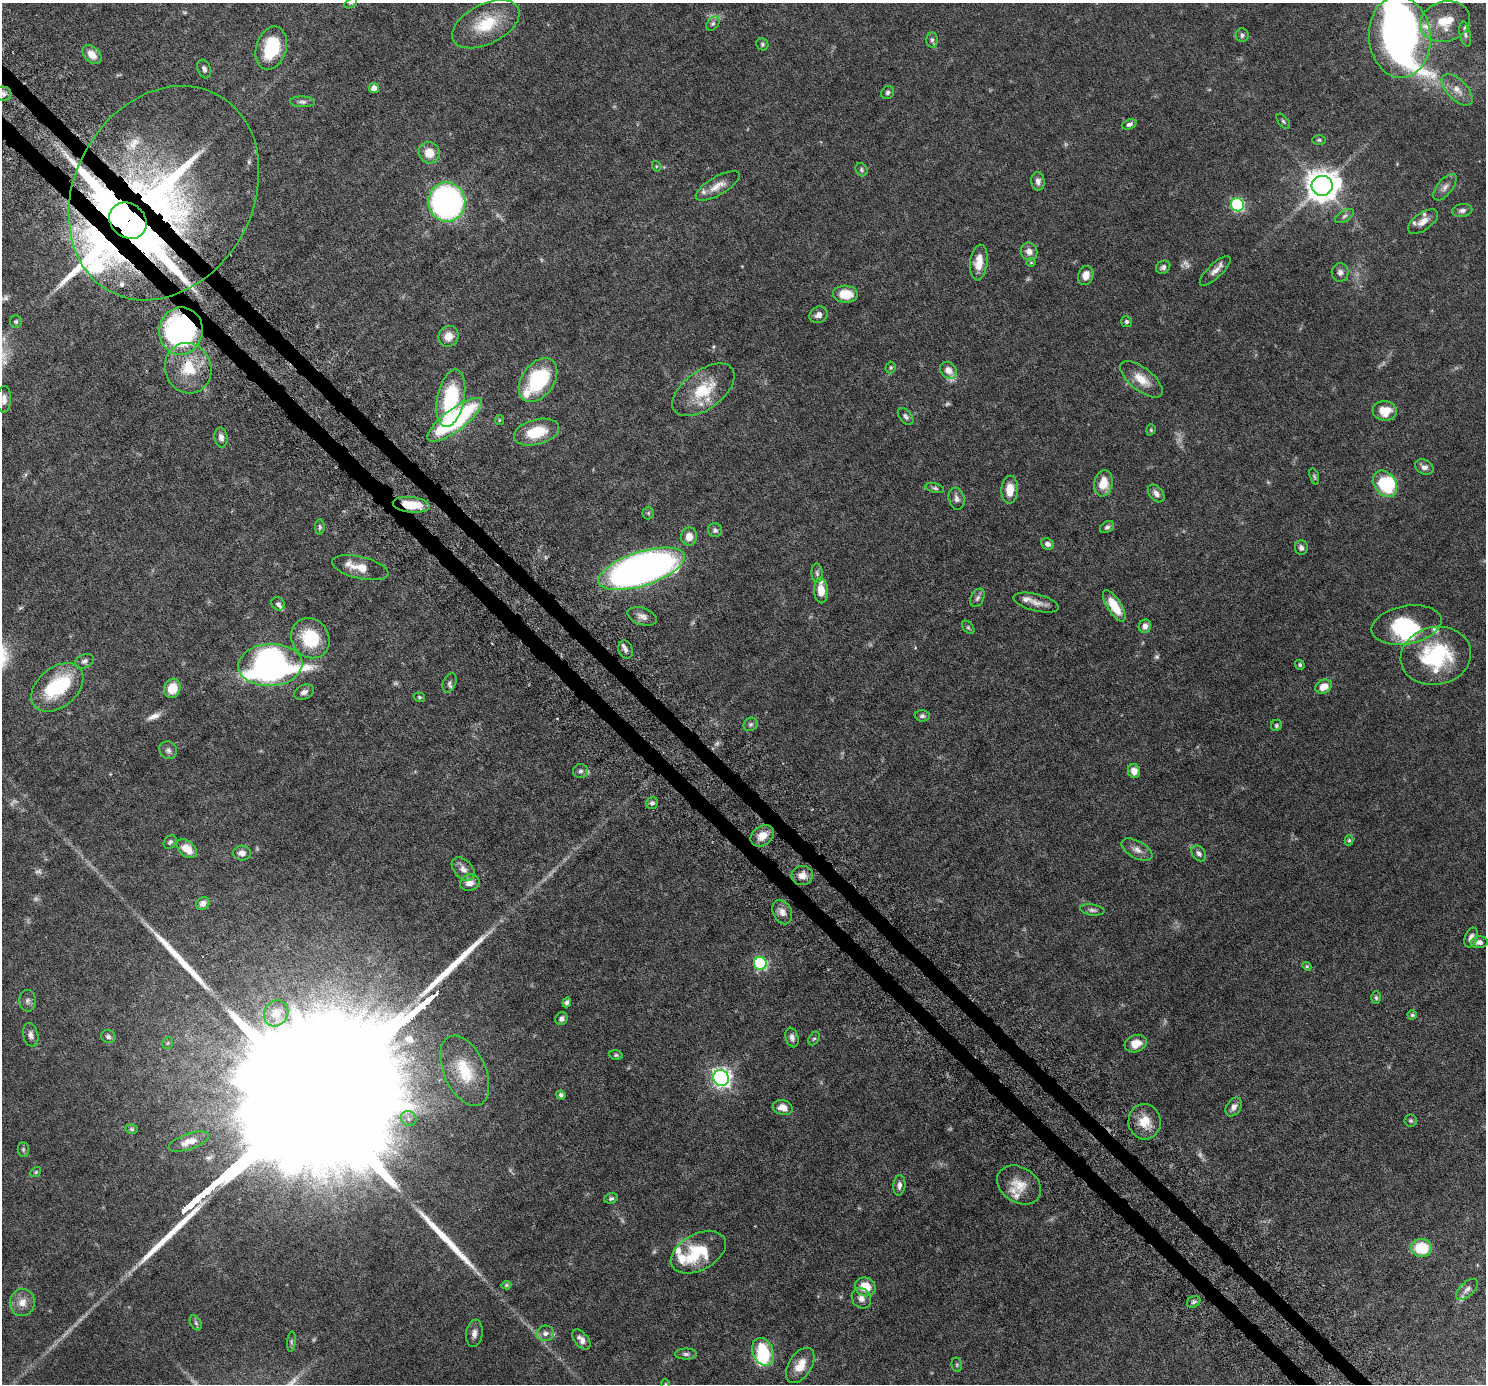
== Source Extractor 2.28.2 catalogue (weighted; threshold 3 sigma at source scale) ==
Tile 11 of 4 x 4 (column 3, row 3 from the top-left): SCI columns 3039-4522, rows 1727-3108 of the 6076 x 6075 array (HDU 1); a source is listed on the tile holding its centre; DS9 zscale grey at full resolution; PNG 1488 x 1386 px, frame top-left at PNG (2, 3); each listed source drawn as its Kron ellipse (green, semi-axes under 4 px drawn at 4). Shown black and unused: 3% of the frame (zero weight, under 6 of 12 exposures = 4% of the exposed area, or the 3 px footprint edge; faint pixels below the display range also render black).
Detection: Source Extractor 2.28.2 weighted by HDU 2 'WHT'; one run over the whole footprint, this tile lists its part. Background 0.0542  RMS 0.0019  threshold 0.00759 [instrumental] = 3 sigma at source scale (4.09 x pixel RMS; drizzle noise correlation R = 1.36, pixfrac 0.8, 0.05/0.05 arcsec/px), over >= 5 px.
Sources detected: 229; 23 too faint to see at this stretch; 6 inside a brighter object's white glare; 5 long thin detections or spike segments (spike, bleed or trail) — neither listed nor drawn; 23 inside a brighter listed object's ellipse — not listed separately; the other 172 listed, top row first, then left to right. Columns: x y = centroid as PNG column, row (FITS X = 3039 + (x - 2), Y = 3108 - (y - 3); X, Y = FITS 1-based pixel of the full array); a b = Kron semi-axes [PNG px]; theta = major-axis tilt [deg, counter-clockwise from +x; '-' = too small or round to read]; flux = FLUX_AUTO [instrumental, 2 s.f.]
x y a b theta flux
351 3 7 4 30 0.21
1445 22 25 20 15 4.9
486 24 36 20 27 6.6
713 24 8 5 49 0.38
1465 34 13 5 -79 0.54
1242 35 7 6 - 0.44
1400 37 41 31 -85 88
932 40 7 5 89 0.4
762 44 6 5 - 0.3
271 48 22 15 73 8.4
92 55 11 7 -45 1.6
204 69 10 6 -68 0.59
374 88 5 5 - 1.2
1457 90 19 10 -46 1.8
3 93 8 7 - 0.58
888 93 7 6 - 0.42
302 102 12 5 -2 0.54
1283 121 9 5 -50 0.33
1129 124 8 4 20 0.47
1319 140 6 4 0 0.28
429 153 11 10 - 2.3
656 166 5 3 - 0.17
861 170 7 5 -58 0.3
1038 181 9 6 -84 0.72
718 186 25 9 30 1.8
1322 186 10 10 - 280
1445 187 16 7 51 0.97
164 193 112 89 61 330
447 202 20 18 -83 46
1237 205 7 6 - 21
1462 210 10 6 8 0.69
1345 216 10 5 32 0.46
128 221 20 17 -41 3600
1423 221 17 8 35 1.4
1029 252 9 8 - 1.1
979 262 18 8 83 2.4
1031 262 4 3 - 0.13
1163 267 7 6 - 0.48
1215 271 20 7 43 1.2
1340 272 9 8 - 0.69
1086 275 10 7 73 1.5
845 294 12 8 -3 3.4
819 315 9 8 - 0.95
16 321 6 6 - 0.31
1127 322 5 5 - 0.37
181 331 24 21 81 42
448 336 10 10 - 1.9
188 368 25 23 -73 6.3
891 368 6 5 - 0.27
948 370 9 7 -46 1.2
1142 379 25 11 -38 2.8
538 380 24 16 55 13
703 390 36 19 36 6.4
451 398 29 13 78 10
4 399 13 7 88 0.95
1385 411 12 9 -6 3
906 416 10 6 -50 0.5
455 420 33 11 37 25
499 420 5 4 - 0.18
1151 430 6 4 71 0.21
536 432 23 12 15 5.8
221 437 10 6 -82 0.79
1424 467 10 7 -24 0.78
1314 477 8 4 -72 0.27
1103 483 13 9 80 3.1
1385 484 14 10 -54 11
935 488 9 4 -13 0.34
1010 490 14 8 87 2.3
1156 493 10 6 -50 0.85
957 499 11 7 -72 0.81
411 505 18 7 -6 4.8
648 513 6 6 - 0.3
320 527 7 4 90 0.33
1107 527 7 5 32 0.47
715 530 7 7 - 0.5
689 536 9 8 - 1.7
1047 544 7 5 -23 0.59
1301 548 7 6 - 0.58
360 568 29 11 -13 2.4
641 569 45 17 18 120
817 573 9 5 -88 0.41
821 590 13 7 -86 2.1
977 598 10 6 63 0.52
1036 603 23 8 -14 1.6
278 604 7 6 - 0.4
1114 606 18 7 -58 4
642 616 15 8 -17 1
1406 625 35 19 10 9.5
1145 626 7 6 - 0.84
968 627 7 5 -51 0.26
310 638 21 18 -57 7.4
625 650 9 7 -70 0.62
1436 656 35 29 12 15
84 661 10 6 25 0.56
270 665 32 21 3 72
1300 665 5 4 - 0.3
449 683 10 6 68 0.46
57 687 29 20 40 11
1323 687 9 6 27 2.2
172 688 10 8 73 3.1
304 692 10 7 23 0.73
419 697 6 4 -16 0.23
922 716 7 5 -2 0.44
751 724 7 6 - 0.39
1276 725 6 5 - 0.29
168 750 9 8 - 0.57
580 771 7 7 - 0.54
1134 771 7 6 - 1.5
652 803 6 6 - 0.46
762 836 13 9 36 2.1
1349 840 5 4 - 0.24
170 842 7 6 - 0.38
187 849 11 7 -38 2.5
1137 850 17 8 -29 1.2
242 853 9 7 -5 0.97
1199 853 9 6 -49 0.61
463 869 13 9 -47 1.1
802 875 11 9 5 1.2
470 883 10 8 21 1.3
203 903 7 6 - 0.92
1092 910 12 5 -7 0.5
782 912 13 9 -65 1.1
1471 937 10 6 68 0.86
1479 942 8 6 4 0.71
760 963 7 6 - 19
1307 966 4 4 - 0.19
1376 998 6 4 -87 0.27
28 1001 11 8 -86 0.61
567 1002 5 4 - 0.44
276 1013 13 11 56 2
1412 1015 4 4 - 0.27
562 1019 6 6 - 0.55
31 1035 12 7 -75 0.75
108 1037 7 6 - 0.48
792 1037 10 6 -77 0.7
814 1038 7 5 60 0.28
168 1043 6 5 - 0.23
1136 1044 11 8 18 1.9
616 1055 7 5 -14 0.27
465 1071 37 21 -66 6.6
721 1078 8 7 - 71
561 1095 4 4 - 0.45
1234 1107 10 7 56 0.9
783 1108 10 7 -15 1.5
409 1119 8 7 - 0.69
1411 1121 6 6 - 0.28
1145 1122 17 16 - 3.2
132 1129 6 5 - 0.27
189 1142 21 8 19 1.8
23 1149 7 5 -90 0.3
36 1172 6 4 38 0.23
899 1185 10 6 84 0.66
1019 1185 23 17 -33 2.9
611 1198 7 5 17 0.35
1421 1248 10 9 - 6.1
698 1252 30 18 28 7.9
506 1285 5 4 - 0.22
865 1287 10 9 - 3.1
1467 1289 13 7 43 0.83
861 1298 11 9 -57 0.96
22 1302 13 12 - 1.8
1194 1302 7 5 27 0.42
196 1323 8 5 -60 0.32
474 1333 14 8 81 0.93
545 1333 9 8 - 0.83
581 1340 12 6 -50 0.89
291 1342 10 4 86 0.29
763 1352 14 10 -67 8.1
686 1354 11 5 -1 0.48
800 1365 19 11 58 2.6
957 1365 7 5 -77 0.28
665 1384 5 3 - 0.13
Overlapping masked pixels (flux is a lower limit): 5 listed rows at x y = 164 193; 128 221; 181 331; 188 368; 411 505
Isophote crosses this tile's border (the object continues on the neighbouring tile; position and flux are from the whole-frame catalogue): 3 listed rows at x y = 351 3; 3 93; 665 1384